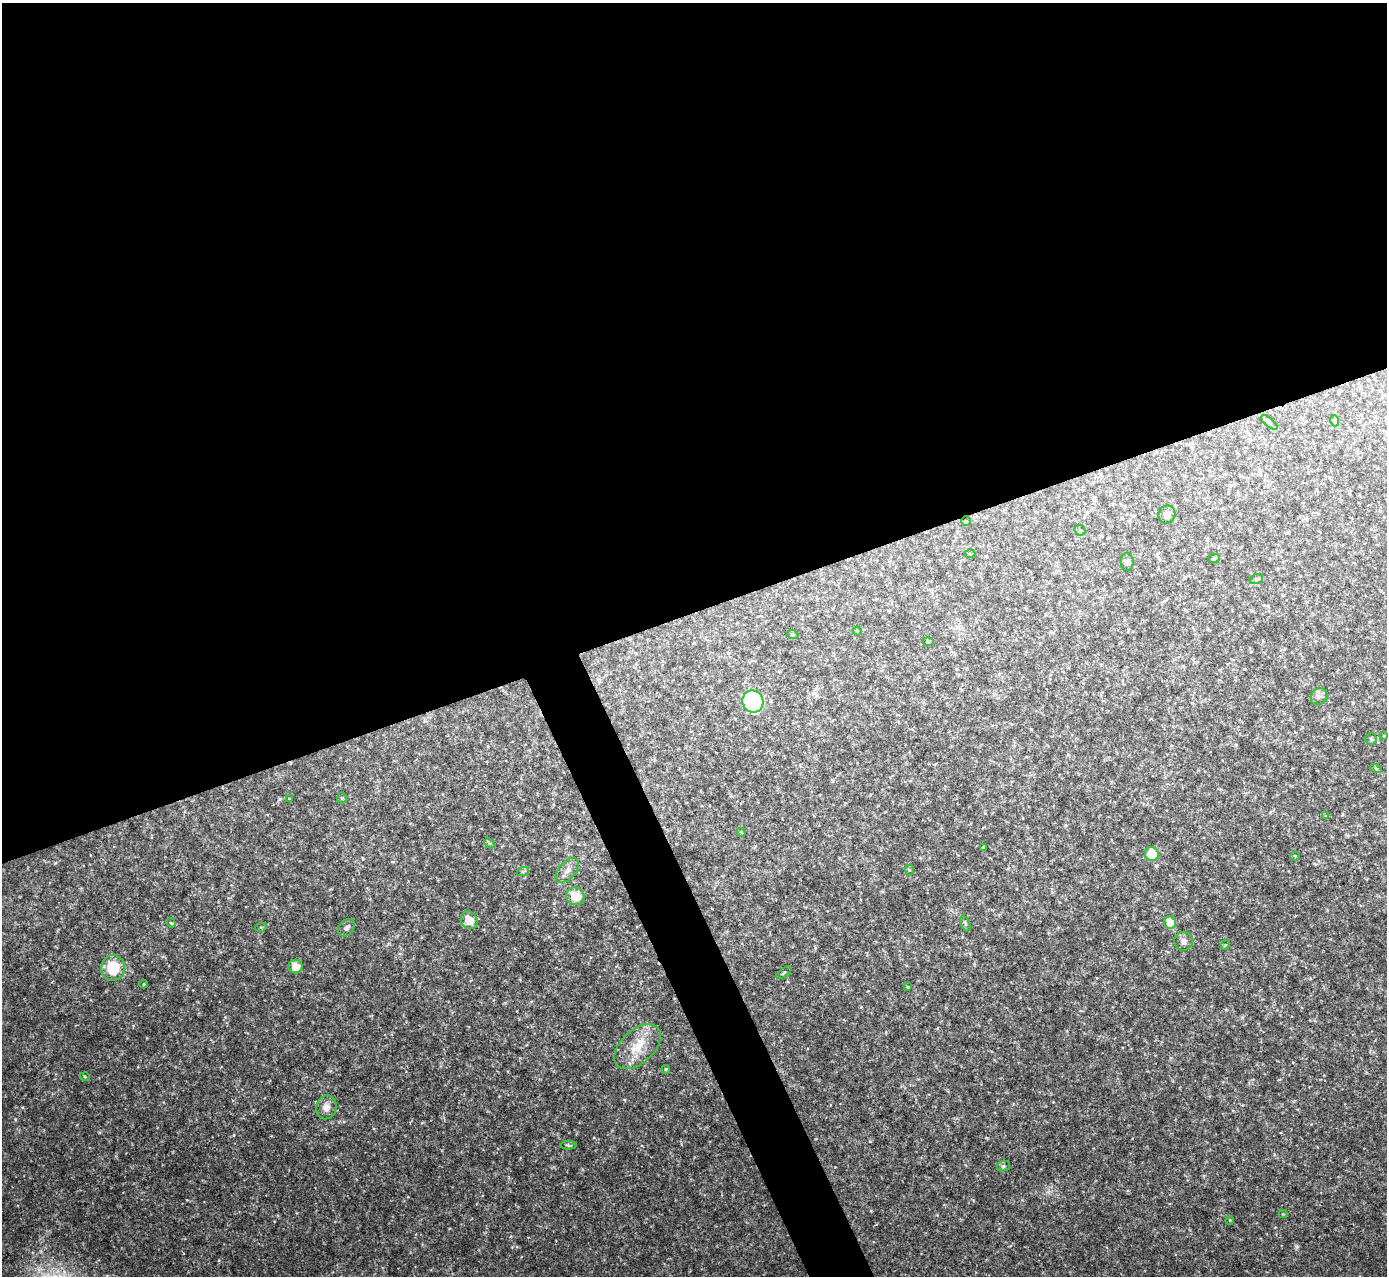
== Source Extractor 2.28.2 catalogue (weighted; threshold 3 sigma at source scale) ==
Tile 2 of 4 x 4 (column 2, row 1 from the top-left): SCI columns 1387-2771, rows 3977-5250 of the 5544 x 5531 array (HDU 1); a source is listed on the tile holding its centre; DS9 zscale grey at full resolution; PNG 1389 x 1278 px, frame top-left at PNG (2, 3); each listed source drawn as its Kron ellipse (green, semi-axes under 4 px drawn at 4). Shown black and unused: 50% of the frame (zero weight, under 2 of 3 exposures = <1% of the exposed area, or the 3 px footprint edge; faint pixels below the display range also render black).
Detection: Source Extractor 2.28.2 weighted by HDU 2 'WHT'; one run over the whole footprint, this tile lists its part. Background 0.0828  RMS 0.0084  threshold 0.0378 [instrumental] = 3 sigma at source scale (4.5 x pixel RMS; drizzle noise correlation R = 1.50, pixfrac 1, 0.05/0.05 arcsec/px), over >= 5 px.
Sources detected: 50; all 50 listed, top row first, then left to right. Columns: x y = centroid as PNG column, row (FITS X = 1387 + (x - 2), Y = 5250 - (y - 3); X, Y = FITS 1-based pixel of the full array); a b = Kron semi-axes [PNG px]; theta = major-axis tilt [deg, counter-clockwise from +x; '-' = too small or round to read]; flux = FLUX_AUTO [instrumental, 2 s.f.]
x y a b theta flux
1335 421 5 3 - 1.1
1269 422 10 4 -39 1.7
1167 514 9 8 - 4.2
966 521 5 4 - 0.84
1080 530 6 5 - 1.2
970 554 5 3 - 0.86
1214 558 6 3 20 1
1127 562 9 6 -89 2.1
1256 579 7 5 16 1.4
857 631 4 3 - 0.83
793 635 6 3 -18 1
928 642 5 3 - 0.99
1319 696 9 8 - 3.3
753 701 11 10 - 86
1384 736 3 2 - 0.55
1371 739 6 6 - 1.6
1376 769 6 4 -20 1
342 798 5 5 - 0.94
289 799 4 2 - 0.61
1325 816 4 4 - 0.66
741 832 4 3 - 0.75
489 843 6 4 -46 1.2
983 848 4 3 - 0.83
1152 854 7 6 - 23
1295 856 4 4 - 0.81
567 870 15 8 48 5.8
909 870 5 3 - 0.88
523 871 6 4 19 1.2
575 896 9 9 - 15
469 920 9 8 - 13
171 923 5 4 - 0.91
965 923 8 4 -68 1.4
1170 923 6 6 - 13
261 927 6 3 17 0.8
346 928 10 7 47 2.9
1184 941 9 9 - 4
1225 945 5 4 - 0.77
295 966 7 6 - 9.8
113 968 13 11 83 26
784 973 9 2 35 0.92
144 984 4 3 - 0.73
907 987 3 2 - 0.71
638 1047 28 16 43 22
666 1069 4 3 - 1
85 1077 5 3 - 0.85
326 1107 12 10 75 7.1
568 1145 8 4 -3 1.3
1003 1166 7 5 21 1.8
1283 1214 4 4 - 0.68
1230 1220 4 3 - 0.63
Overlapping masked pixels (flux is a lower limit): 1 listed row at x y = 966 521
Unlisted compact peaks at least as high as the median listed source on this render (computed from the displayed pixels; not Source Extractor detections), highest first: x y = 55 863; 234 1135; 15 1119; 22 1107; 986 1138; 871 1211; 624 1100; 973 1200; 1274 1154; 99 1132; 1141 928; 187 1200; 861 1007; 187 989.